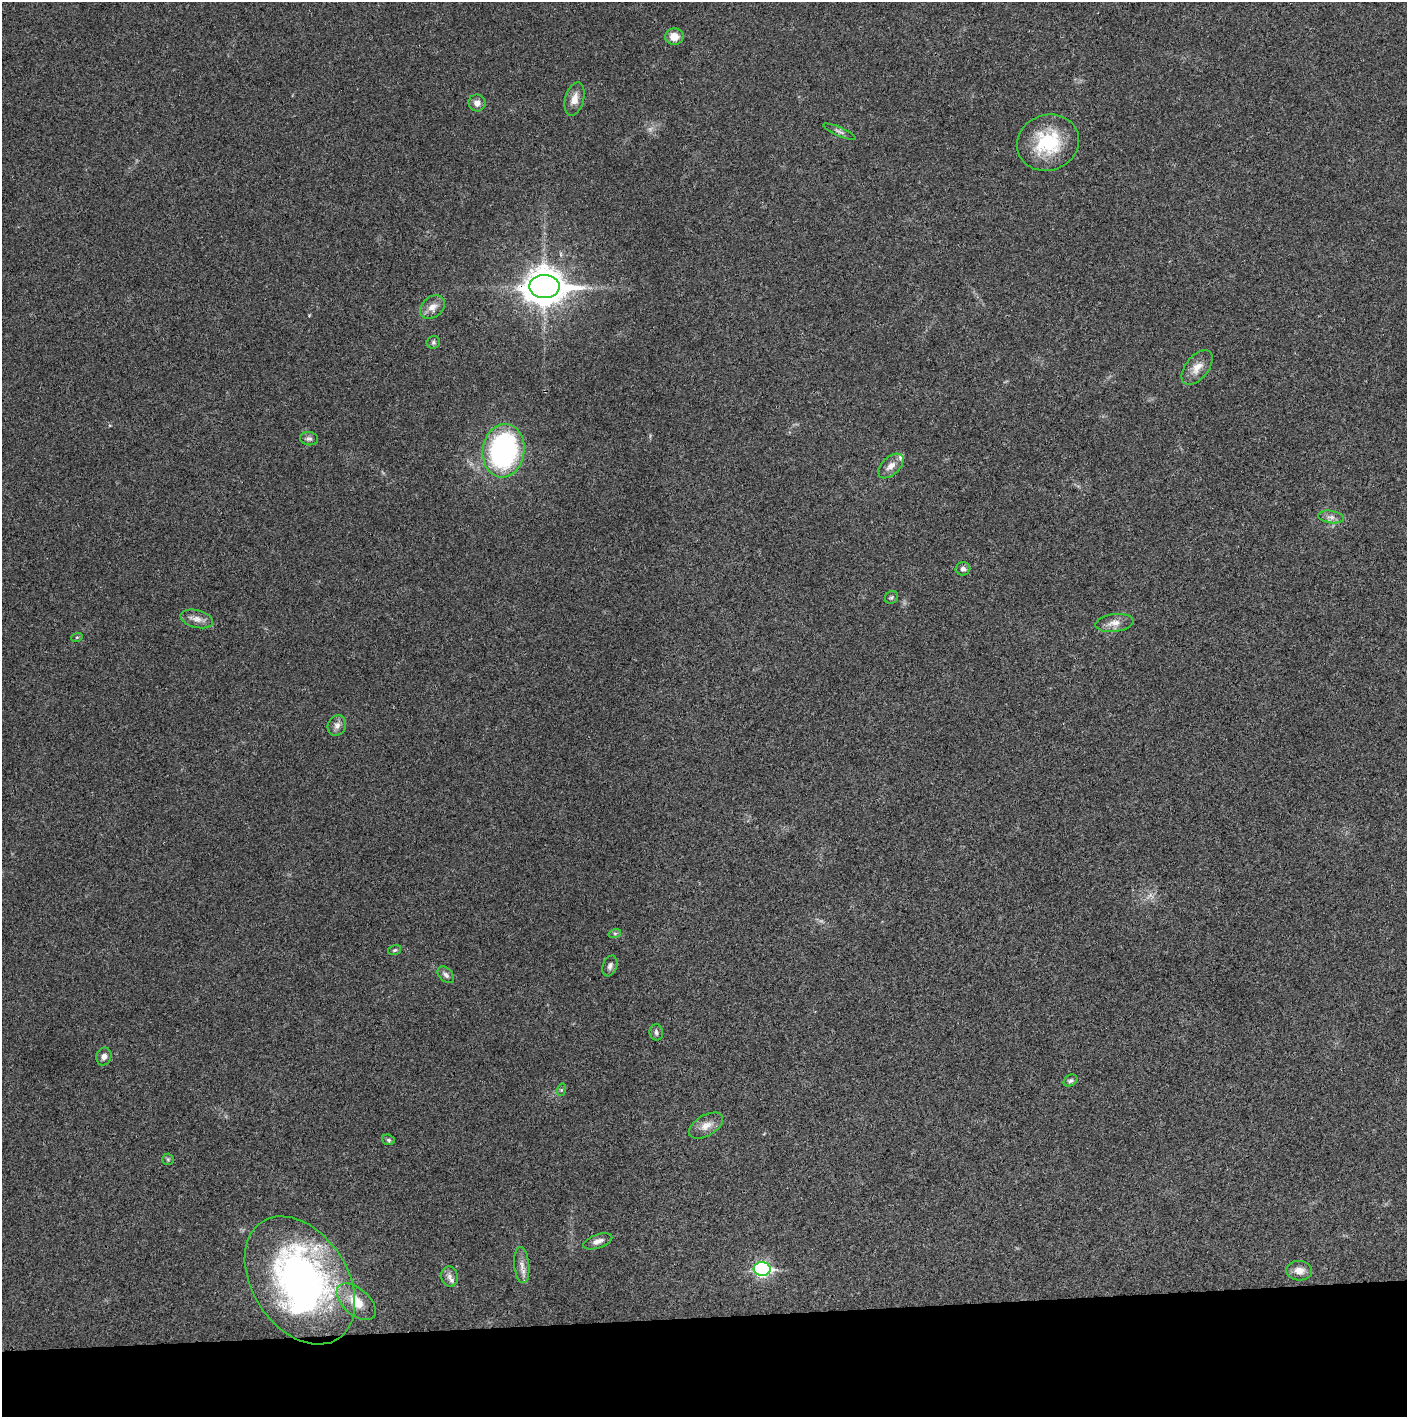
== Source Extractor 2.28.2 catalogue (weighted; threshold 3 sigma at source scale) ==
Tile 8 of 3 x 3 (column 2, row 3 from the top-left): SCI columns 1409-2813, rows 1-1415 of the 4219 x 4245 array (HDU 1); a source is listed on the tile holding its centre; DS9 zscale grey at full resolution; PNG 1409 x 1419 px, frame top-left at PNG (2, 2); each listed source drawn as its Kron ellipse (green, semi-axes under 4 px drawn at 4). Shown black and unused: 7% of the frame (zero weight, under 3 of 4 exposures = <1% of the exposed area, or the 3 px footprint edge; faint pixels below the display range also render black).
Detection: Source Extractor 2.28.2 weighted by HDU 2 'WHT'; one run over the whole footprint, this tile lists its part. Background 0.0193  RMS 0.0041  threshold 0.0185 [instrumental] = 3 sigma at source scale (4.5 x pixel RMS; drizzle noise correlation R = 1.50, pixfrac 1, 0.05/0.05 arcsec/px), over >= 5 px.
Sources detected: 40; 1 inside a brighter object's white glare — neither listed nor drawn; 2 inside a brighter listed object's ellipse — not listed separately; the other 37 listed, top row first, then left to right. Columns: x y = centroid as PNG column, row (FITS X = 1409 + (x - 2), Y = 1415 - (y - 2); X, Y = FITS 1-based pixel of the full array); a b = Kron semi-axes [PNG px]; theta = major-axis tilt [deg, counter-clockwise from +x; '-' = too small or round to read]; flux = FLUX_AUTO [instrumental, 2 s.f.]
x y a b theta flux
674 37 9 8 - 4.4
574 99 17 9 74 3.9
477 103 8 8 - 2.2
840 132 18 3 -24 1.1
1048 143 31 28 21 23
544 287 15 11 1 850
432 307 14 10 38 3.4
433 342 7 6 - 0.85
1197 367 20 11 51 4.5
309 439 9 6 -7 1.2
504 451 27 21 82 82
891 466 15 8 44 3.2
1331 517 13 6 -8 1.9
963 569 7 6 - 1.4
892 597 7 6 - 0.84
197 619 16 9 -14 3
1114 623 19 9 7 3.5
77 637 6 3 18 0.44
337 725 11 9 61 2.3
615 933 6 4 18 0.73
395 950 6 5 - 0.67
610 966 11 7 71 1.6
446 975 10 6 -46 1.4
656 1032 8 6 -82 1.1
104 1056 9 7 70 1.7
1070 1081 7 5 32 0.86
561 1090 6 4 72 0.59
706 1126 19 10 30 3.8
388 1140 6 5 - 0.7
168 1159 6 5 - 0.7
598 1241 15 6 19 2.2
522 1265 18 7 -84 3
762 1269 8 7 - 69
1299 1271 13 10 -4 3.4
449 1276 10 8 -78 2
300 1280 70 47 -57 140
356 1302 23 13 -41 7
Overlapping masked pixels (flux is a lower limit): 1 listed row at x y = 544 287